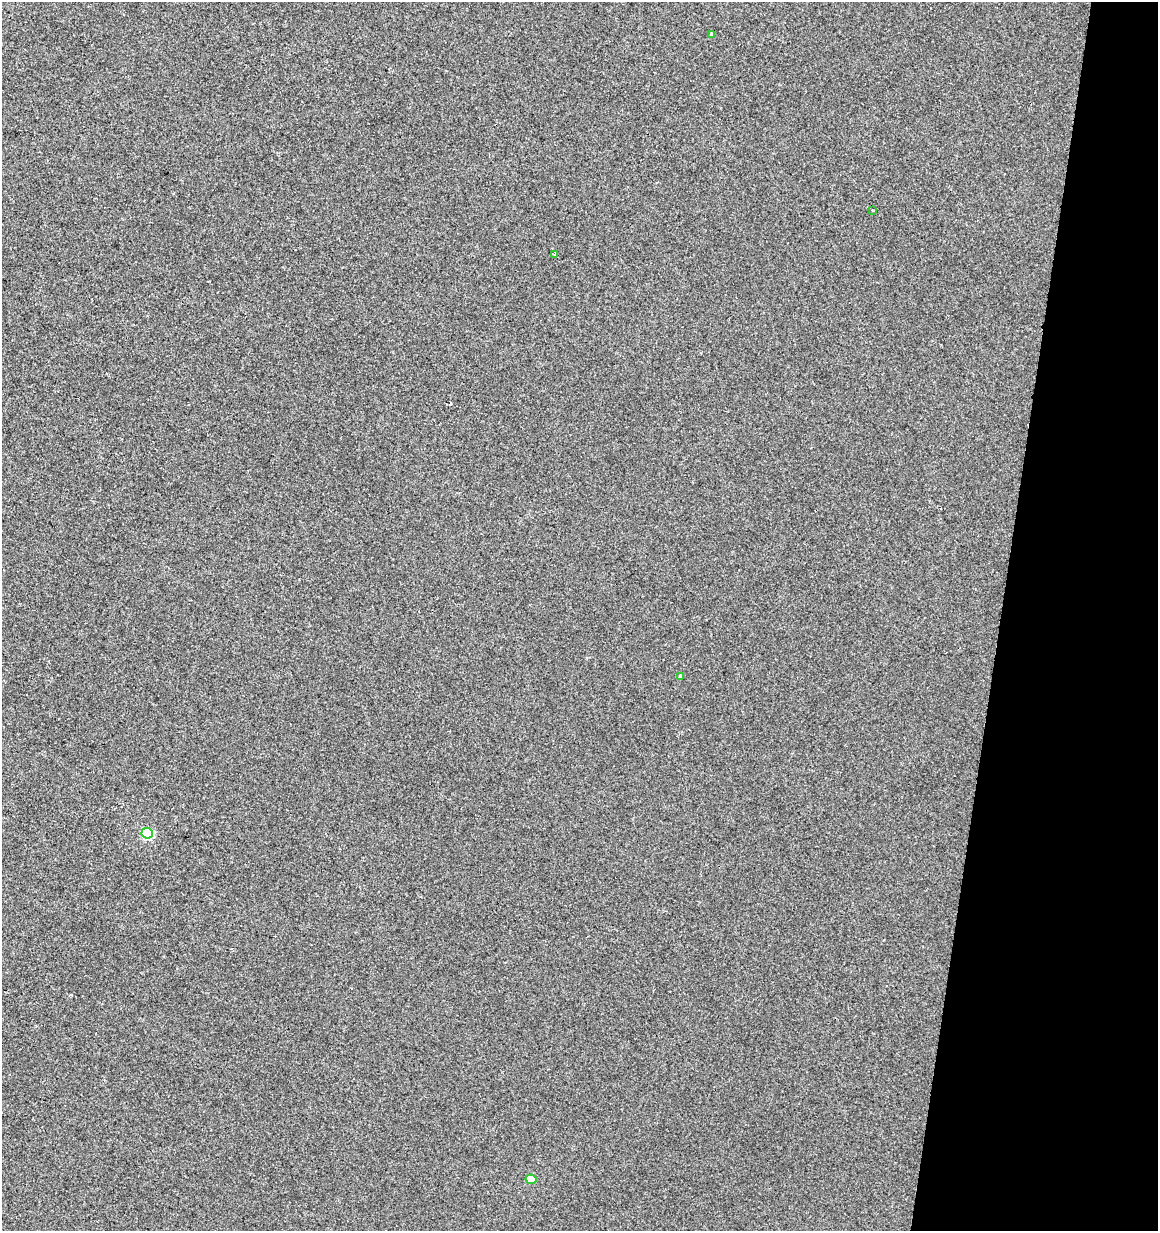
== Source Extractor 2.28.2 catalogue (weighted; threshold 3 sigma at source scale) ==
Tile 8 of 4 x 4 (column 4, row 2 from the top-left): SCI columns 3751-4906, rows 2461-3689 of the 5130 x 4927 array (HDU 1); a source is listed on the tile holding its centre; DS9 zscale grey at full resolution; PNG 1160 x 1233 px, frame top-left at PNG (2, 2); each listed source drawn as its Kron ellipse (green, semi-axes under 4 px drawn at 4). Shown black and unused: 14% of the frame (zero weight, under 2 of 3 exposures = <1% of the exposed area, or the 3 px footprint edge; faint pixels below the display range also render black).
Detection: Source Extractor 2.28.2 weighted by HDU 2 'WHT'; one run over the whole footprint, this tile lists its part. Background 2.04e-04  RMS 0.0042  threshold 0.019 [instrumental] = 3 sigma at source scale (4.5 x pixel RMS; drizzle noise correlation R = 1.50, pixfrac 1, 0.0396/0.0396 arcsec/px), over >= 5 px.
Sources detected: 6; all 6 listed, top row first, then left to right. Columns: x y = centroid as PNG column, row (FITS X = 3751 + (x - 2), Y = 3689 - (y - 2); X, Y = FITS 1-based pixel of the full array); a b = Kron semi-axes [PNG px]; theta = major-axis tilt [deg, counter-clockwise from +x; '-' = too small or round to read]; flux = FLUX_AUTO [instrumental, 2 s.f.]
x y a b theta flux
712 34 4 3 - 0.75
872 210 3 2 - 0.7
554 254 3 2 - 1.1
680 676 4 3 - 3.5
147 833 5 5 - 27
531 1179 5 4 - 7.9